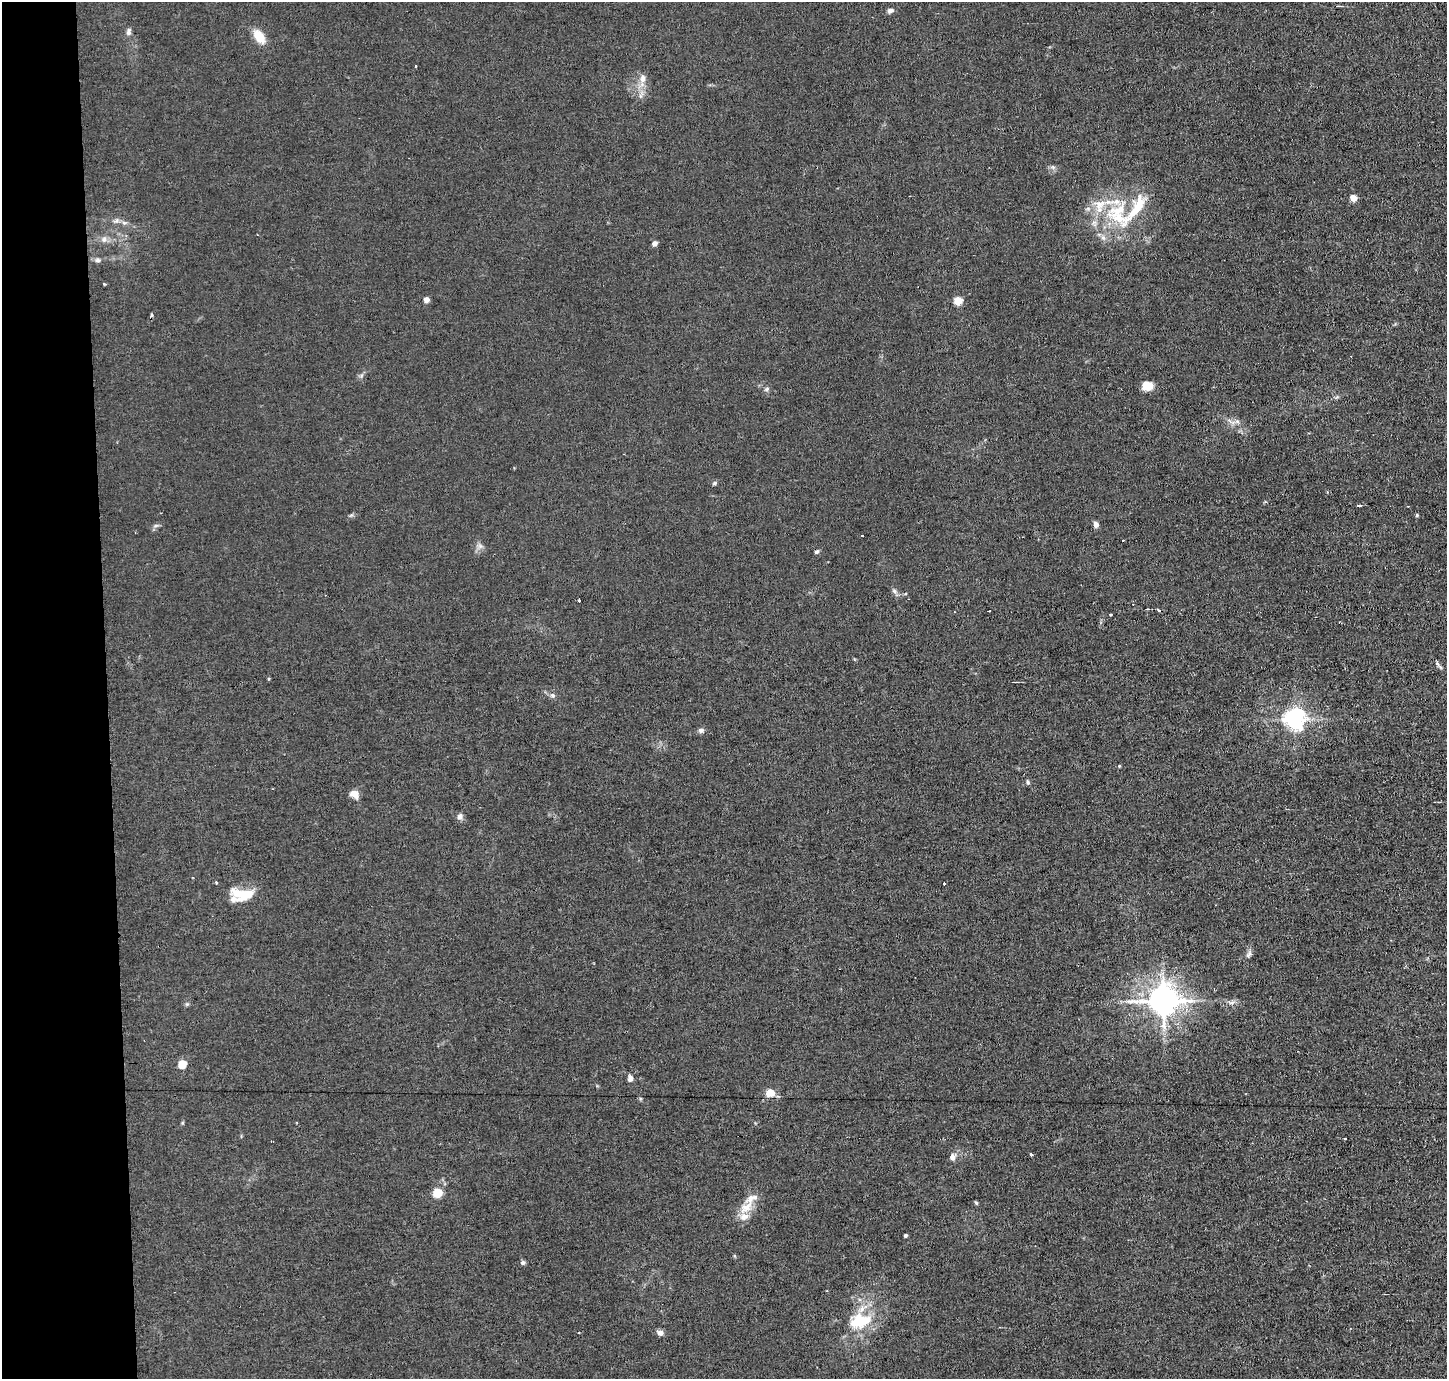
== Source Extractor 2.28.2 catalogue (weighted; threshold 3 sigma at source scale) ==
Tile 4 of 3 x 3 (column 1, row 2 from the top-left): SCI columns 1-1445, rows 1462-2838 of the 4334 x 4301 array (HDU 1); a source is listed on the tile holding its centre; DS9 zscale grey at full resolution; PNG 1449 x 1381 px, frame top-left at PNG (2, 2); no overlay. Shown black and unused: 7% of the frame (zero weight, under 2 of 3 exposures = <1% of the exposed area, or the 3 px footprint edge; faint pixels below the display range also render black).
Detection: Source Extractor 2.28.2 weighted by HDU 2 'WHT'; one run over the whole footprint, this tile lists its part. Background 0.0437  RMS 0.0066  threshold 0.0296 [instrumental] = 3 sigma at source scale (4.5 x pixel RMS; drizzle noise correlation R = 1.50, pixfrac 1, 0.05/0.05 arcsec/px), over >= 5 px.
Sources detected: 69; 1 inside a brighter object's white glare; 6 cosmic-ray / hot-pixel residue — not listed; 7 inside a brighter listed object's ellipse — not listed separately; the other 55 listed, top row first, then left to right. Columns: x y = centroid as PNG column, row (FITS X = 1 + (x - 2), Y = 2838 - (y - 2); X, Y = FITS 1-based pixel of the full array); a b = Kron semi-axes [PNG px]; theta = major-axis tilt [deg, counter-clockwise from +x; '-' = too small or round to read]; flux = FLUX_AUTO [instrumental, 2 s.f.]
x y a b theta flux
890 11 7 6 - 2.1
128 32 11 6 79 2.1
259 36 16 10 -53 11
415 66 3 3 - 1.5
643 79 12 8 78 4.5
1053 167 7 6 - 1.5
1353 198 5 4 - 9.8
1118 210 38 19 30 35
124 223 7 4 -2 1.4
1103 238 8 6 -67 2.1
104 239 8 7 - 2.5
654 243 5 4 - 3.7
98 260 9 6 -1 1.8
104 284 3 3 - 0.82
426 300 4 4 - 5.6
958 301 5 5 - 19
1147 386 10 9 - 9.5
767 389 7 5 23 1.3
1237 421 6 6 - 1.7
714 483 6 5 - 1.1
1358 505 5 3 - 3.8
1408 506 2 2 - 0.52
1417 515 4 4 - 0.86
1096 524 7 5 -78 2.5
156 525 7 4 19 1.2
863 535 3 3 - 2.5
480 546 7 5 -44 1.9
816 552 6 4 31 1.2
894 591 7 5 -47 1.7
579 600 3 3 - 1.9
1437 664 12 4 -55 1.5
552 695 7 6 - 1.9
1294 719 7 7 - 380
701 730 8 6 -14 1.9
1119 766 5 3 - 0.59
1028 782 6 5 - 1.2
354 794 12 9 -44 4.5
460 816 9 7 76 2.2
944 884 3 3 - 4.2
247 894 21 15 33 12
1249 954 11 6 52 2.1
1163 1001 10 9 - 1100
182 1064 5 5 - 22
630 1078 8 6 -88 2.4
770 1093 7 6 - 9.7
1345 1138 3 3 - 1.5
1031 1155 3 3 - 1.4
953 1157 10 8 83 2.9
437 1193 8 7 - 12
976 1203 5 4 - 0.82
746 1208 24 12 42 10
905 1235 3 3 - 1.4
523 1263 6 6 - 1.5
860 1321 29 18 14 27
660 1333 8 6 -23 2.7